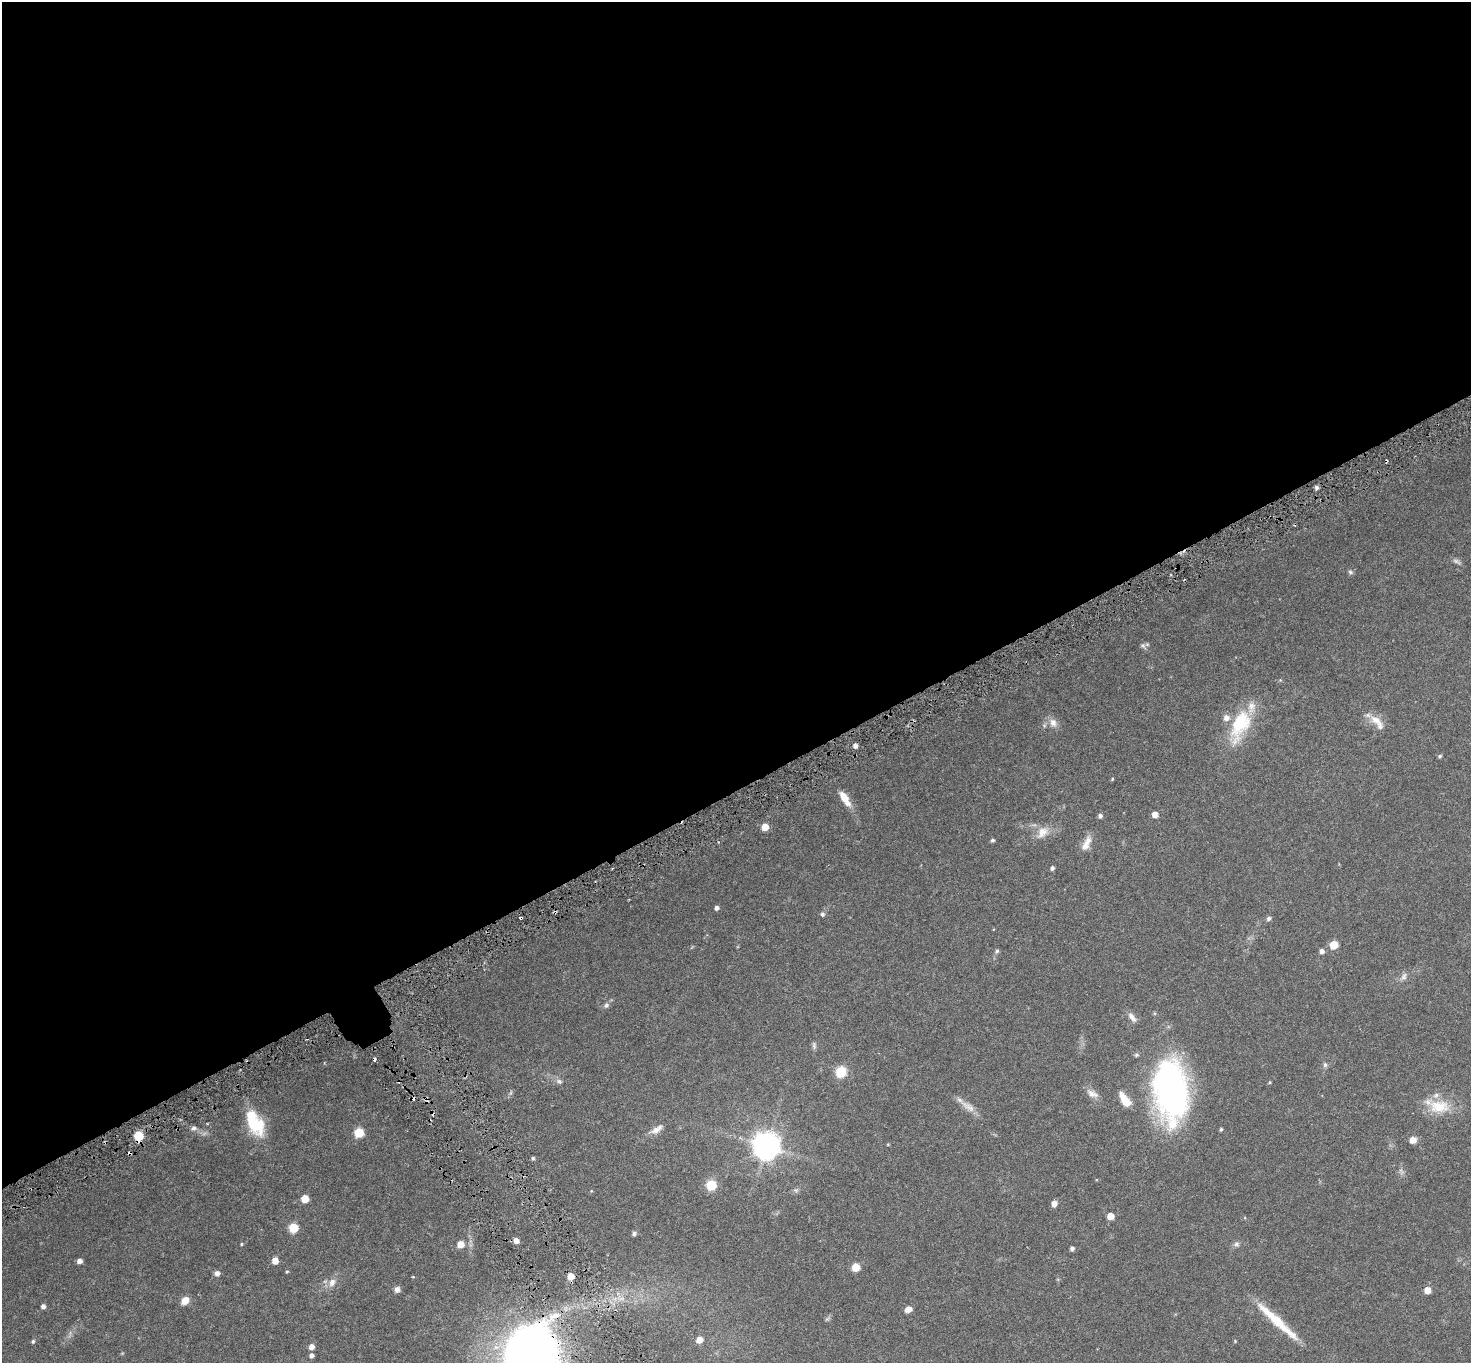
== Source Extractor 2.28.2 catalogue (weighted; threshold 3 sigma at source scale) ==
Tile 2 of 4 x 4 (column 2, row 1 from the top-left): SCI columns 1481-2949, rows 4290-5650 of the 5898 x 5792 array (HDU 1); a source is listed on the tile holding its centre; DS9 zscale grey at full resolution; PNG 1473 x 1365 px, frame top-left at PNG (2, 2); no overlay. Shown black and unused: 58% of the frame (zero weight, under 3 of 6 exposures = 1% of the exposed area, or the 3 px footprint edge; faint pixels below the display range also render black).
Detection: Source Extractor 2.28.2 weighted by HDU 2 'WHT'; one run over the whole footprint, this tile lists its part. Background 0.024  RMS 0.003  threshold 0.0121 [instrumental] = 3 sigma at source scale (4.09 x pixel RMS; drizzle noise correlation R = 1.36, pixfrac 0.8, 0.0396/0.0396 arcsec/px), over >= 5 px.
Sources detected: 100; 3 too faint to see at this stretch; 2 inside a brighter object's white glare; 5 cosmic-ray / hot-pixel residue — not listed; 7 inside a brighter listed object's ellipse — not listed separately; the other 83 listed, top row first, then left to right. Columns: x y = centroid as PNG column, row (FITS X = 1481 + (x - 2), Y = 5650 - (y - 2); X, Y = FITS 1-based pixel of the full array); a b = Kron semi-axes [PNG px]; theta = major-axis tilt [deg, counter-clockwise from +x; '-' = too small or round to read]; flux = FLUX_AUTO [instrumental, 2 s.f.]
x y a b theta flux
1386 461 4 2 - 0.36
1316 487 4 4 - 0.75
1456 561 11 5 -27 0.71
1350 572 7 6 - 0.51
1143 646 10 6 -43 0.74
1376 720 20 11 -24 3
1053 723 13 10 -57 1.9
1240 724 39 17 66 15
855 746 4 4 - 1
1440 756 5 4 - 0.42
1112 779 5 4 - 0.25
845 798 21 8 -57 3.7
1155 815 5 5 - 2.1
1100 816 5 5 - 0.71
765 827 5 5 - 4.2
1042 832 20 13 43 3.2
992 840 5 4 - 0.49
1086 843 21 8 64 2.5
1052 868 5 4 - 0.59
716 908 5 4 - 0.85
822 914 5 5 - 0.64
521 918 3 3 - 1.7
1269 918 6 5 - 0.69
1334 945 5 5 - 6.9
997 951 6 5 - 0.44
1322 951 5 5 - 1.2
1403 977 13 7 55 1.2
606 1005 7 6 - 0.71
1132 1017 15 7 -51 1.4
814 1045 10 5 -85 0.64
1136 1055 7 5 1 0.43
1325 1065 7 6 - 0.62
841 1072 6 6 - 20
559 1081 9 6 -28 0.82
1270 1082 4 3 - 0.25
1171 1089 52 33 24 36
511 1093 8 3 71 0.4
1092 1094 18 9 -30 1.8
1439 1106 33 18 -7 7.1
968 1107 26 9 -34 2.5
1172 1123 44 33 -66 13
255 1124 30 21 -52 9.8
194 1128 7 6 - 0.82
657 1129 20 8 34 1.9
1221 1129 5 4 - 0.35
359 1133 6 5 - 12
138 1136 6 5 - 14
1413 1140 5 5 - 2.7
888 1144 4 4 - 0.21
766 1146 8 8 - 320
533 1158 4 4 - 0.41
711 1185 6 5 - 18
795 1190 7 5 -12 0.53
305 1199 5 5 - 5.7
1054 1204 5 4 - 2
1110 1216 5 5 - 3
293 1228 5 5 - 13
634 1234 6 5 - 0.59
516 1241 5 5 - 1.7
241 1244 4 3 - 0.23
460 1244 5 5 - 4.2
1236 1244 8 7 - 0.78
1072 1248 4 4 - 0.73
79 1261 5 4 - 1.3
275 1261 5 5 - 2.7
856 1267 5 5 - 6.8
287 1272 5 4 - 0.28
217 1273 5 5 - 1.2
571 1276 5 5 - 3.5
413 1277 3 3 - 0.25
332 1282 13 9 59 1.9
397 1289 7 7 - 0.95
1427 1290 5 5 - 2.8
185 1301 10 7 48 2.2
43 1306 4 4 - 0.92
908 1309 7 5 23 1.7
1277 1321 62 8 -43 9.1
699 1340 5 5 - 2.9
33 1341 5 4 - 0.38
1235 1341 4 3 - 0.23
311 1347 5 5 - 1.7
311 1356 5 5 - 0.92
530 1359 74 39 90 220
Overlapping masked pixels (flux is a lower limit): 4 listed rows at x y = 1386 461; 521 918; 138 1136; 530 1359
Isophote crosses this tile's border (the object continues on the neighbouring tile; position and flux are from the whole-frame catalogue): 1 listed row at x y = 530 1359